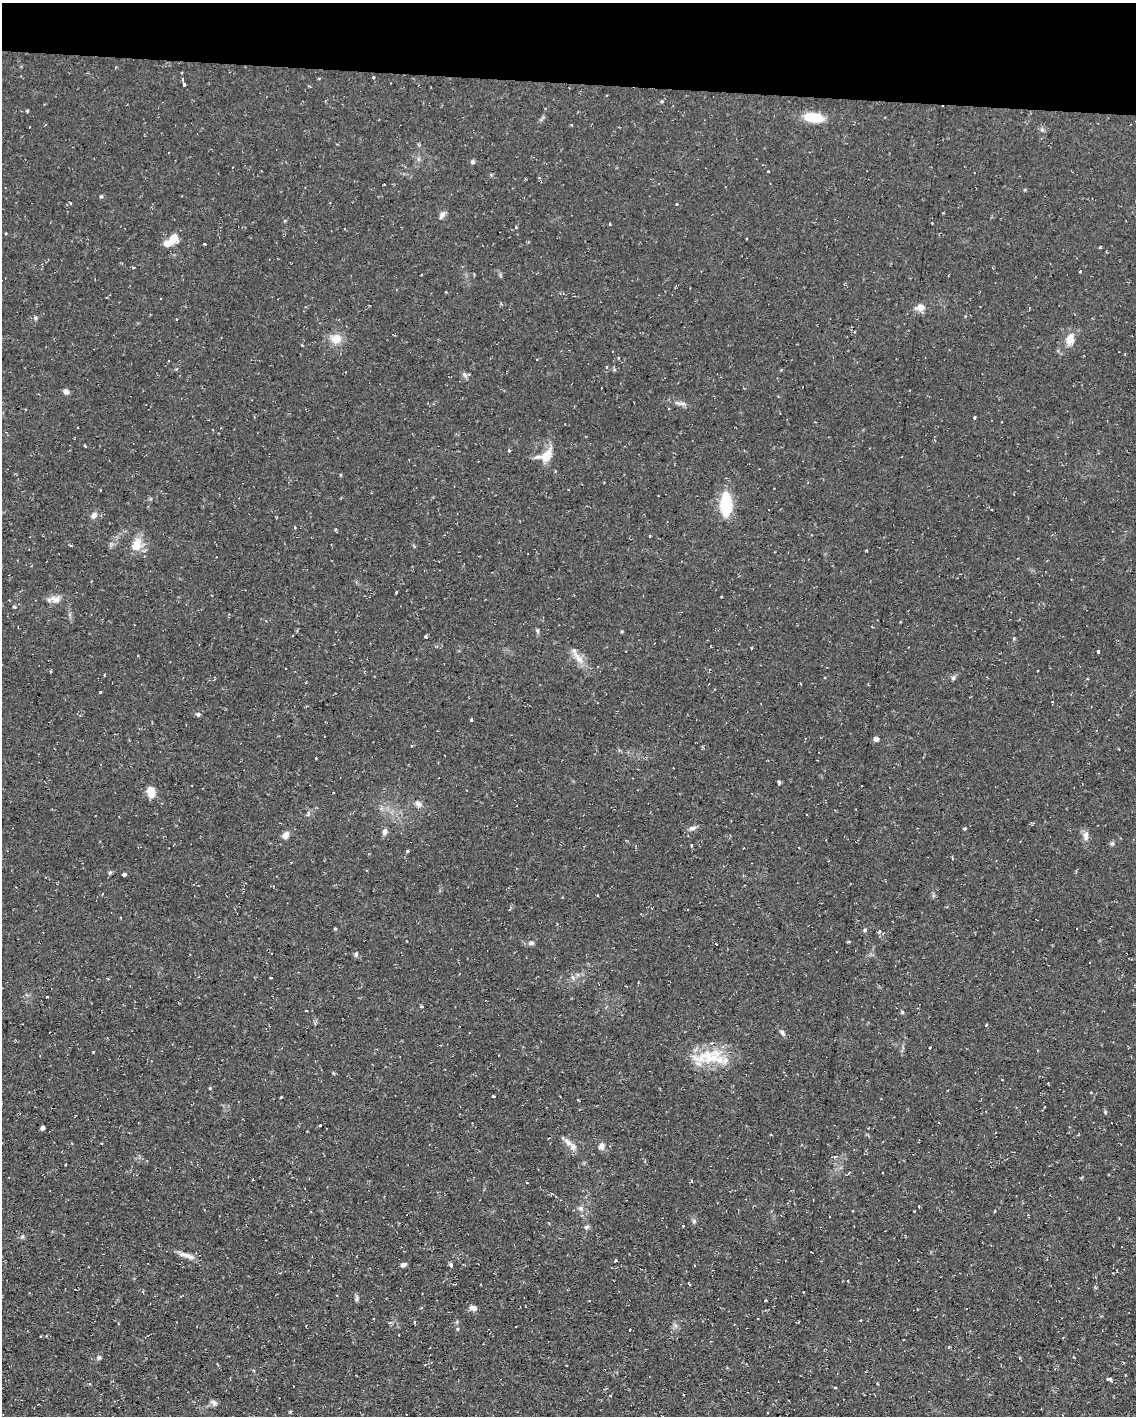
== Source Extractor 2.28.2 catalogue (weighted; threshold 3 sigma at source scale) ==
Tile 2 of 4 x 3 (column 2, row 1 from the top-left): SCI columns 1135-2268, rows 3043-4456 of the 4537 x 4562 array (HDU 1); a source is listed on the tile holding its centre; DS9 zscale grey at full resolution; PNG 1138 x 1418 px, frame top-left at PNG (2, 3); no overlay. Shown black and unused: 6% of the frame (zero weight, under 2 of 3 exposures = <1% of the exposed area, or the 3 px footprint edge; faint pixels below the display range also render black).
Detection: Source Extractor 2.28.2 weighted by HDU 2 'WHT'; one run over the whole footprint, this tile lists its part. Background 0.112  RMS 0.0077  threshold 0.0345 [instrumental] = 3 sigma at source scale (4.5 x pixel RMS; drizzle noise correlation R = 1.50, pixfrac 1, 0.05/0.05 arcsec/px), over >= 5 px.
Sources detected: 131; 14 cosmic-ray / hot-pixel residue — not listed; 4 inside a brighter listed object's ellipse — not listed separately; the other 113 listed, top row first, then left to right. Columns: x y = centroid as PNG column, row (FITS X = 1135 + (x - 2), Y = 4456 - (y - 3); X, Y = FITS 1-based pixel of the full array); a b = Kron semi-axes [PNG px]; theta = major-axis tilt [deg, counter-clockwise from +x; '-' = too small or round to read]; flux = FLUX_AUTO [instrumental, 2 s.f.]
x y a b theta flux
373 77 3 3 - 1.8
184 84 3 3 - 1.6
661 101 4 3 - 1.3
813 117 23 10 -9 19
1042 130 6 4 0 1.4
472 162 5 5 - 1.3
768 171 3 3 - 1.1
384 184 2 2 - 0.79
101 196 5 4 - 0.94
70 203 4 2 - 0.56
677 204 3 3 - 0.95
442 215 12 6 54 2.5
610 224 3 3 - 0.93
516 227 3 3 - 1.1
173 237 11 10 - 7.6
204 244 3 2 - 1.2
1100 248 3 3 - 0.97
133 267 4 2 - 0.71
1080 271 3 3 - 1.9
446 292 3 2 - 0.6
920 308 9 8 - 6.6
1029 308 3 2 - 0.8
35 318 5 5 - 1.2
336 339 12 11 - 11
1070 339 15 10 73 9.6
536 359 3 2 - 0.93
169 361 3 2 - 0.6
464 374 8 4 -71 1.6
66 391 7 5 -40 2.9
679 403 19 4 -9 3.2
974 417 3 3 - 3.4
85 446 4 3 - 0.75
509 451 3 3 - 11
547 455 16 10 56 11
100 490 3 2 - 1.1
726 504 19 9 89 42
94 515 8 6 58 3.2
335 530 3 3 - 1
136 545 16 12 68 11
396 592 3 3 - 2.5
55 599 15 9 -8 5.9
14 607 3 3 - 1.8
537 631 6 4 -88 1.2
425 636 4 3 - 1.1
752 648 3 2 - 0.83
1098 651 4 3 - 4.8
579 658 25 7 -56 7.8
51 671 4 3 - 0.64
953 678 7 5 59 1.7
800 683 2 2 - 0.74
100 692 3 3 - 0.74
198 714 6 5 - 1.4
471 720 3 3 - 1.5
876 739 6 5 - 2.2
316 758 2 2 - 0.56
779 782 5 4 - 1.4
151 792 11 8 -78 9.3
418 804 10 7 -39 3.3
693 828 10 5 11 2.5
965 829 3 3 - 1.7
385 832 8 6 78 3
285 835 10 7 50 4.1
1086 836 13 7 90 4.2
1112 843 5 5 - 1.3
691 845 5 3 - 0.72
408 851 3 3 - 4.6
952 858 4 3 - 0.72
110 873 6 5 - 1.1
124 874 4 3 - 11
103 894 3 2 - 0.73
947 907 4 3 - 0.66
335 928 5 3 - 0.84
865 930 5 5 - 1.1
531 943 7 5 2 2
356 954 7 5 78 1.4
271 978 3 2 - 0.79
421 1007 3 3 - 1.4
306 1010 3 2 - 0.51
902 1012 5 5 - 1.1
986 1025 3 3 - 1.1
782 1033 9 5 -52 1.9
930 1047 3 2 - 0.75
93 1052 2 2 - 0.69
708 1057 49 18 11 31
333 1073 5 3 - 0.72
1002 1080 3 2 - 1.4
493 1096 3 3 - 1.2
1105 1112 6 3 -89 0.84
320 1125 3 3 - 1.7
43 1128 5 4 - 1.6
568 1142 16 7 -42 4.6
601 1146 10 7 84 3.2
849 1173 5 3 - 0.85
253 1179 3 2 - 0.57
527 1183 3 2 - 0.55
581 1209 8 6 -38 2.7
995 1211 4 2 - 0.61
694 1221 6 5 - 1.7
683 1226 3 2 - 1.2
586 1227 7 6 - 1.9
22 1237 6 4 19 1.2
187 1255 24 6 -18 5.7
615 1260 4 2 - 0.72
403 1265 6 5 - 2.3
450 1265 5 4 - 1.4
357 1298 9 5 84 1.6
473 1308 9 6 -17 3.6
630 1330 3 2 - 1
949 1347 3 3 - 1.7
99 1358 6 5 - 1.4
1109 1379 7 4 -11 2.7
835 1387 3 2 - 0.82
214 1403 8 7 - 2.7
Unlisted compact peaks at least as high as the median listed source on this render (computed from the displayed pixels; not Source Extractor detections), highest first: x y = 210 1088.